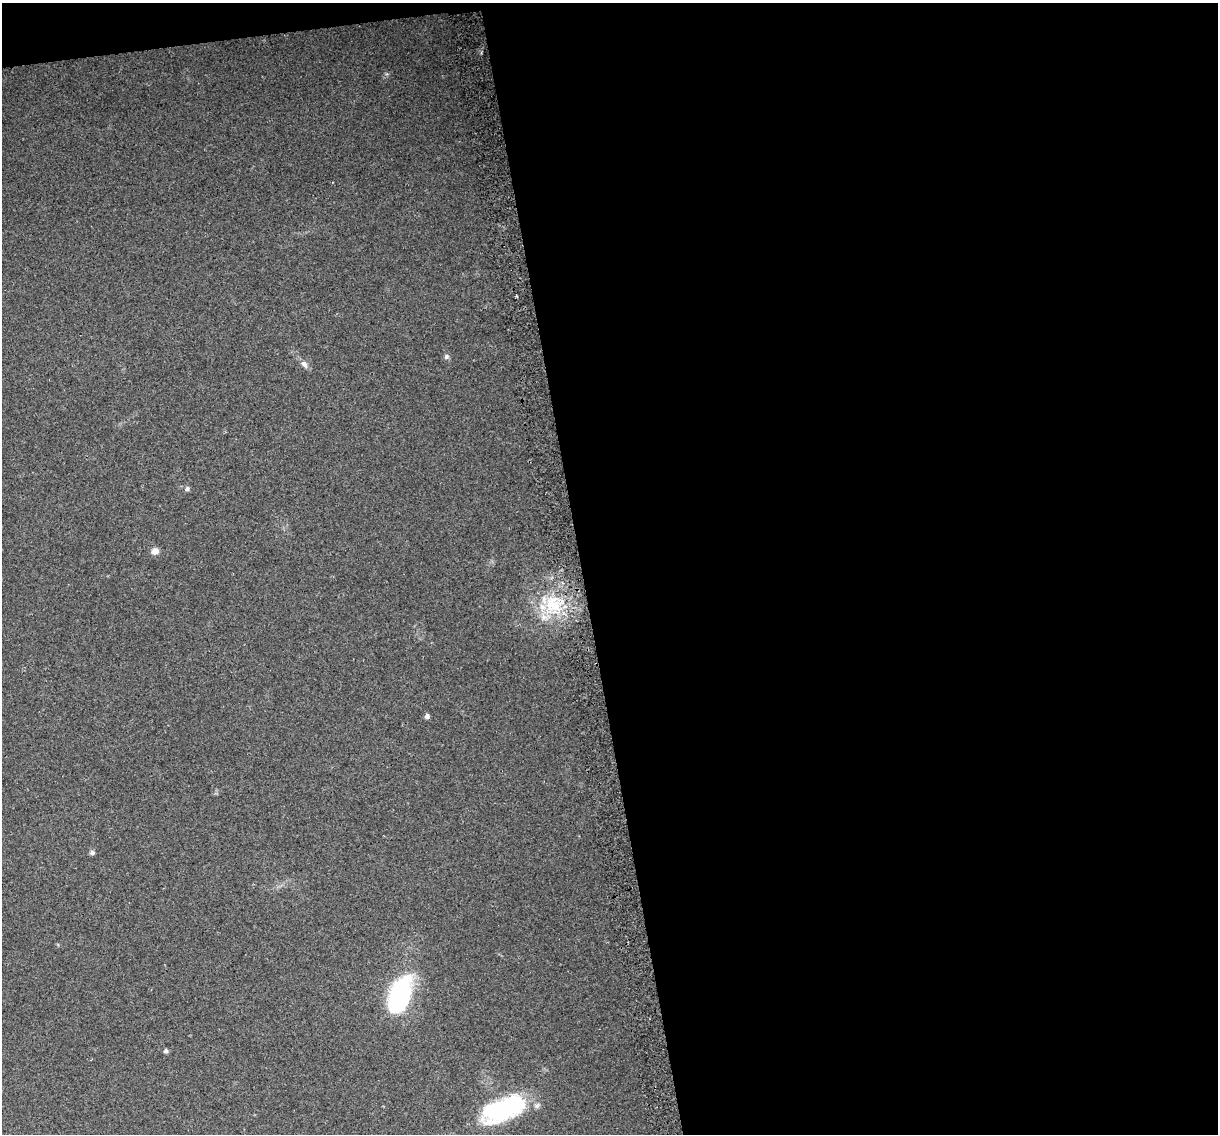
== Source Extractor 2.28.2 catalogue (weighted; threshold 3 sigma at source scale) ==
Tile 4 of 4 x 4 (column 4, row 1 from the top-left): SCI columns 3678-4893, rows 3476-4607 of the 4924 x 4639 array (HDU 1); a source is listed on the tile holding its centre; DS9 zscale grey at full resolution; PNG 1220 x 1136 px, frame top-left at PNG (2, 3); no overlay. Shown black and unused: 54% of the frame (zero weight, under 2 of 3 exposures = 2% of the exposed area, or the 3 px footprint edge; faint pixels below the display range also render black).
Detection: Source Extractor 2.28.2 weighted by HDU 2 'WHT'; one run over the whole footprint, this tile lists its part. Background 0.103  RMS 0.01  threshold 0.0454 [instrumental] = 3 sigma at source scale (4.5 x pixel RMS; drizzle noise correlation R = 1.50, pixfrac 1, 0.0396/0.0396 arcsec/px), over >= 5 px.
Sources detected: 13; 2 inside a brighter object's white glare — not listed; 1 inside a brighter listed object's ellipse — not listed separately; the other 10 listed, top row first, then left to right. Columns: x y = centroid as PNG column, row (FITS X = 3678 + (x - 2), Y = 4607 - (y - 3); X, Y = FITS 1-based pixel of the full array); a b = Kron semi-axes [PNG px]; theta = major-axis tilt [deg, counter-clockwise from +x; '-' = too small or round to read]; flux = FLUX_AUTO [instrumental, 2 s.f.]
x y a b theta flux
446 356 7 6 - 2.6
304 364 12 7 -53 4.6
187 489 6 6 - 2.3
155 551 8 7 - 6.4
553 605 30 24 -78 51
427 716 5 5 - 2.9
92 853 6 5 - 2.3
401 995 36 18 73 140
166 1051 4 4 - 2.8
502 1110 52 24 34 77